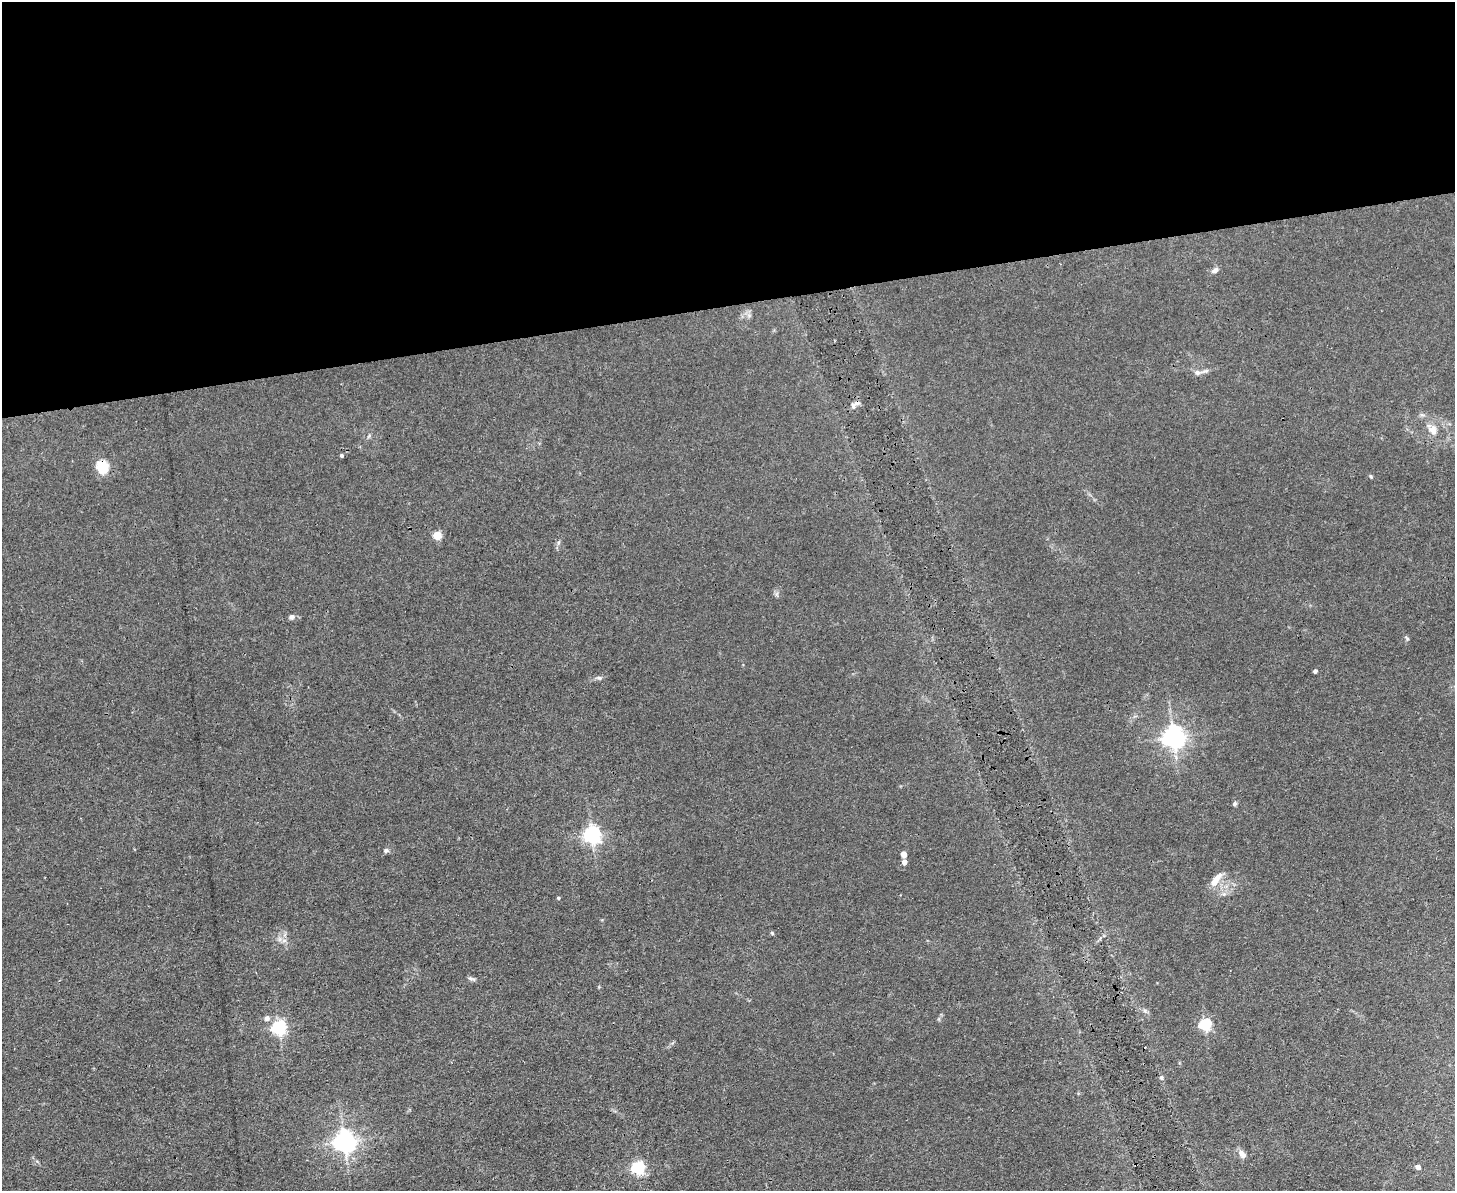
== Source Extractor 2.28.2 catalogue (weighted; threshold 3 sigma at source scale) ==
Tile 2 of 3 x 4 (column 2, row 1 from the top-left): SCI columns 1584-3036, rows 3569-4757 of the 4732 x 4757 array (HDU 1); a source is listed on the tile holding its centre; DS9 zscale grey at full resolution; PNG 1457 x 1193 px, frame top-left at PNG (2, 2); no overlay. Shown black and unused: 26% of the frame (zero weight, under 3 of 4 exposures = <1% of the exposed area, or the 3 px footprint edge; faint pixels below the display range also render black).
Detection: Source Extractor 2.28.2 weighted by HDU 2 'WHT'; one run over the whole footprint, this tile lists its part. Background 0.0426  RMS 0.0052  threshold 0.0232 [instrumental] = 3 sigma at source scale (4.5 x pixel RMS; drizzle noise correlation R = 1.50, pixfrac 1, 0.05/0.05 arcsec/px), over >= 5 px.
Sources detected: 31; all 31 listed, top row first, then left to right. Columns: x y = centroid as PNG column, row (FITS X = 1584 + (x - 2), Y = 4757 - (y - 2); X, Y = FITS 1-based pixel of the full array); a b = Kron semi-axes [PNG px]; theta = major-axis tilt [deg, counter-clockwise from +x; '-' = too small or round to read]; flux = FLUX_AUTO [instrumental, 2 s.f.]
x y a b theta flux
1215 270 9 6 38 1.8
1198 372 9 7 -19 2.1
853 405 8 5 -76 1.5
1433 430 15 11 -45 4.6
341 455 4 4 - 0.96
102 467 15 13 -42 11
1371 476 5 4 - 0.65
437 535 5 5 - 18
291 617 7 6 - 1.4
1407 638 7 3 -39 0.66
1315 671 4 4 - 1.3
599 678 6 4 -2 0.97
1174 737 7 7 - 370
1235 804 6 5 - 0.9
592 834 6 6 - 190
386 850 7 6 - 1.2
904 854 4 4 - 5.5
904 862 4 4 - 3.6
1216 879 21 8 53 5.7
558 898 4 3 - 0.57
772 933 5 5 - 0.68
472 979 13 3 -16 1.1
1145 1010 7 4 -1 0.97
267 1018 5 5 - 2.5
1205 1025 5 5 - 68
279 1027 6 6 - 120
1161 1077 5 5 - 1.1
344 1141 7 7 - 380
1242 1154 11 7 -49 3.2
1418 1167 4 4 - 3.1
638 1168 6 6 - 87